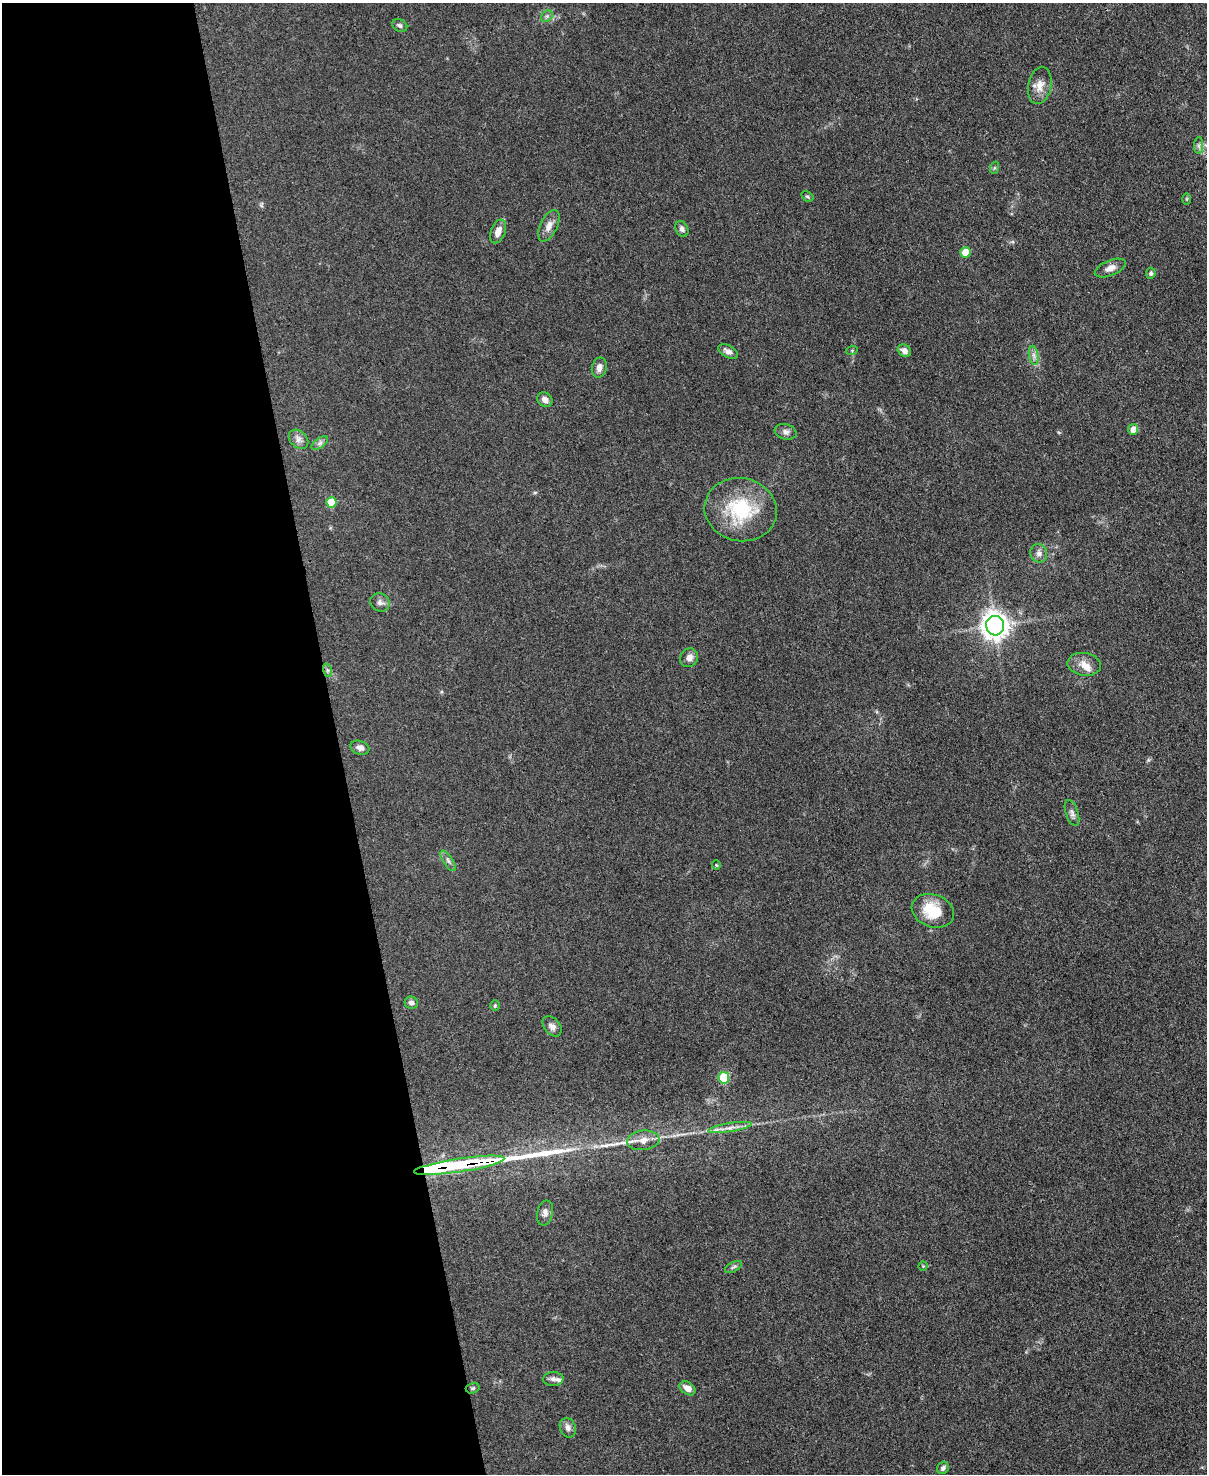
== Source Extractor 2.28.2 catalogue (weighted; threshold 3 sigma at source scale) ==
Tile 5 of 4 x 3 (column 1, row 2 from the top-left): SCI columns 1-1205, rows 1721-3192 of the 4819 x 4798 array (HDU 1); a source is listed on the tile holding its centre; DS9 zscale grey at full resolution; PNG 1209 x 1476 px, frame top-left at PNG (2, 3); each listed source drawn as its Kron ellipse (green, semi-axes under 4 px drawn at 4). Shown black and unused: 28% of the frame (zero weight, under 3 of 4 exposures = <1% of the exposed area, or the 3 px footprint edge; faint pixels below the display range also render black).
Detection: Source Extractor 2.28.2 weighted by HDU 2 'WHT'; one run over the whole footprint, this tile lists its part. Background 0.0853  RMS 0.0063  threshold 0.0284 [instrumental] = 3 sigma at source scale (4.5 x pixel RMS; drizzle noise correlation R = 1.50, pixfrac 1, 0.05/0.05 arcsec/px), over >= 5 px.
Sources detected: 56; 2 long thin detections or spike segments (spike, bleed or trail) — neither listed nor drawn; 3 inside a brighter listed object's ellipse — not listed separately; the other 51 listed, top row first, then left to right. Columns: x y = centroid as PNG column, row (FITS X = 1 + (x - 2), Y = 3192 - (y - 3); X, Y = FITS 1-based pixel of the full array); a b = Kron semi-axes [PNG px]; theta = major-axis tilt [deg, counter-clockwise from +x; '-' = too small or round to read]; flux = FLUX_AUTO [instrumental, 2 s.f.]
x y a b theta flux
547 16 6 5 - 1.4
400 25 8 6 -25 1.7
1040 85 19 11 78 6.8
1199 146 8 4 90 1.8
994 168 6 4 71 0.79
807 197 6 4 -33 0.96
1187 199 6 4 90 0.71
549 226 17 8 65 4.8
682 229 8 6 -64 2.3
498 231 12 7 68 6
965 252 5 5 - 10
1110 268 16 7 22 4.7
1151 273 5 4 - 1.2
852 350 6 3 19 0.67
904 351 7 5 -35 3.1
728 352 11 5 -29 3
1034 355 10 4 -81 2.3
599 368 10 7 78 3.7
545 400 8 7 - 3.5
1133 429 5 5 - 5.2
786 432 11 7 -17 2.7
298 439 11 8 -43 3.2
320 443 10 5 36 1.9
331 502 5 5 - 16
741 510 36 31 -11 43
1039 553 9 8 - 2.9
380 602 10 9 - 2.7
995 626 9 9 - 600
689 658 10 8 52 3.6
1084 664 17 11 -9 6.1
327 670 7 4 -71 1.3
360 748 10 6 -19 2.9
1072 813 13 6 -72 2.4
448 861 12 5 -56 2.1
716 865 5 3 - 0.47
933 911 22 16 -20 21
411 1003 6 6 - 2.1
495 1006 5 4 - 0.88
552 1026 11 8 -50 3.2
724 1078 6 5 - 32
730 1127 22 3 9 4
643 1140 16 9 7 6.1
459 1165 46 6 9 64
545 1213 13 7 78 2.8
923 1266 4 4 - 0.63
733 1267 9 5 27 1.4
553 1379 10 7 2 2.5
473 1388 7 5 16 1.1
687 1388 9 6 -35 4.9
568 1428 10 7 -67 3
943 1468 6 5 - 1.8
Overlapping masked pixels (flux is a lower limit): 1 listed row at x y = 459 1165